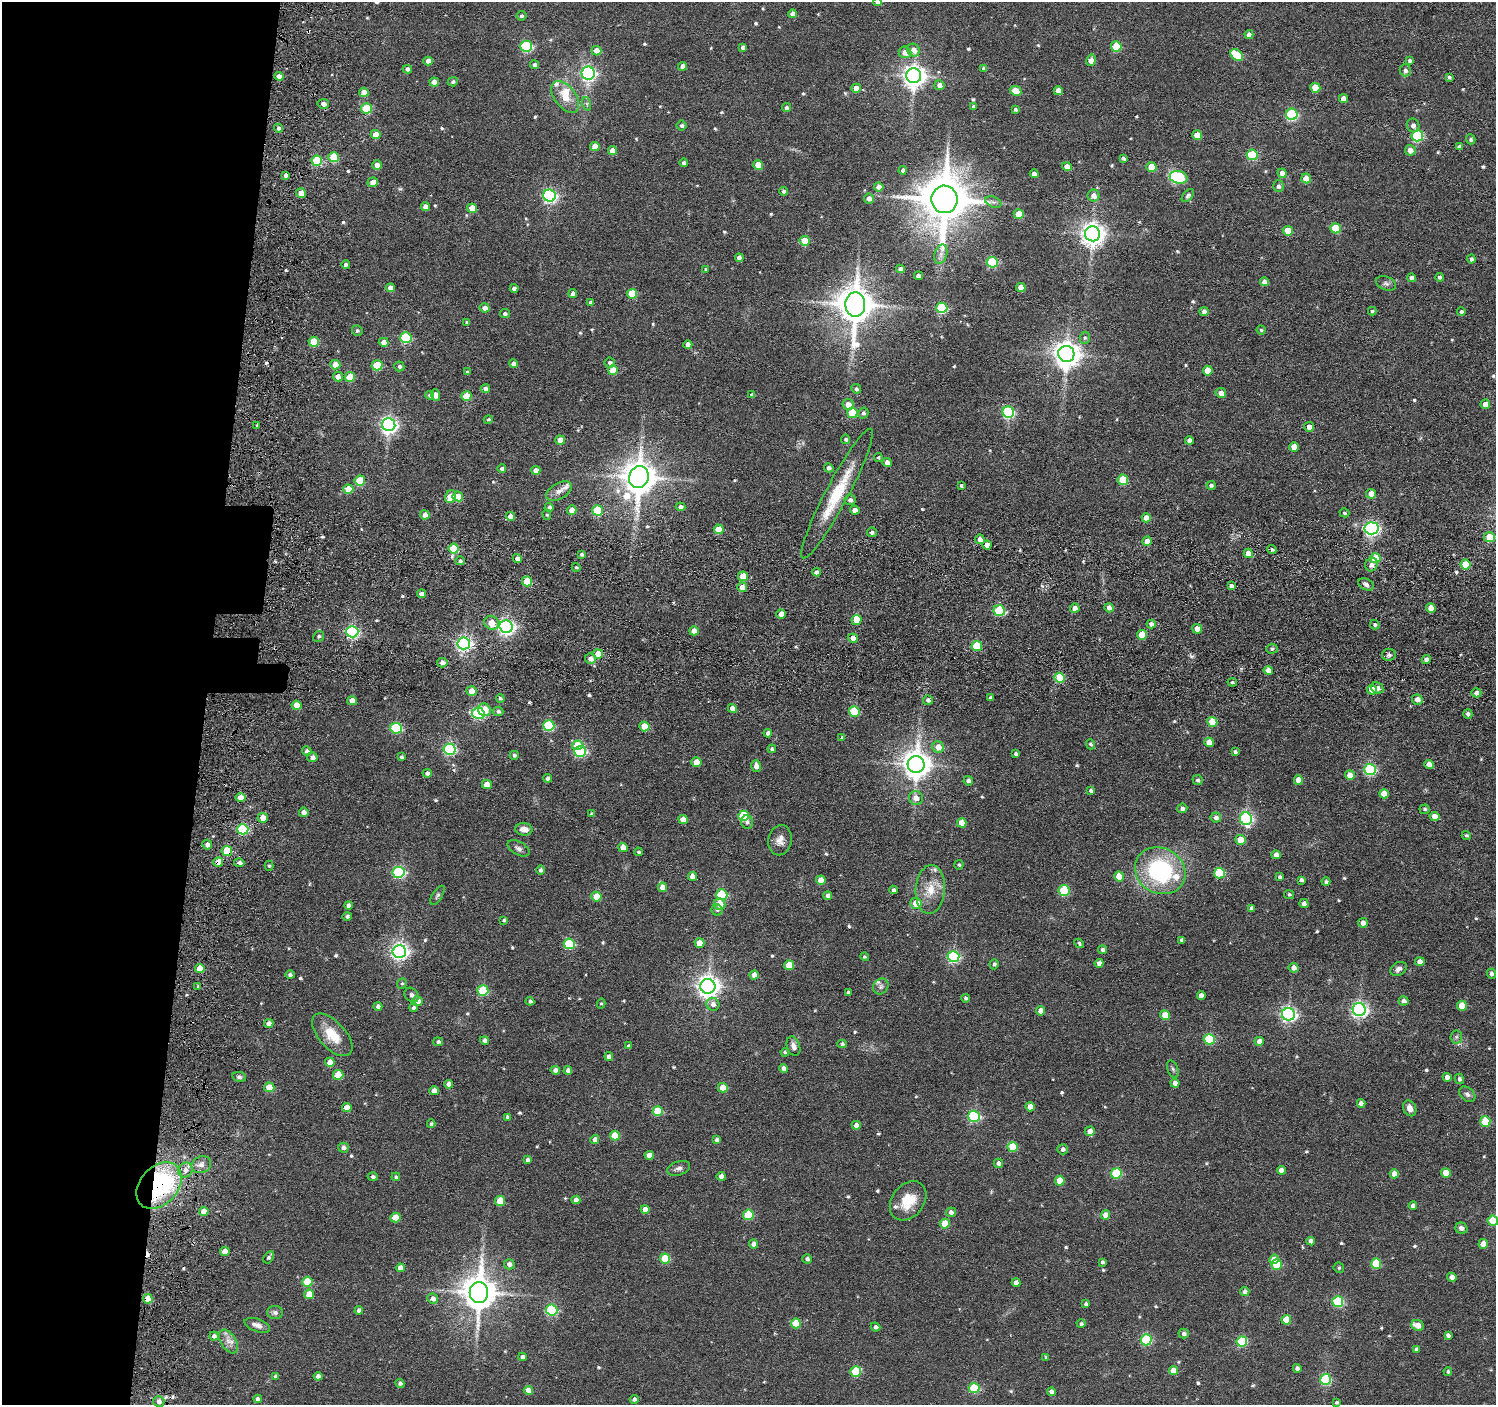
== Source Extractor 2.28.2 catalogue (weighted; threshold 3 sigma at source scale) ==
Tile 4 of 3 x 3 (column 1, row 2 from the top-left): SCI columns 61-1554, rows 1568-2970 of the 4603 x 4632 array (HDU 1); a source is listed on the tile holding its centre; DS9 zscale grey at full resolution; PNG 1498 x 1407 px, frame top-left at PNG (2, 2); each listed source drawn as its Kron ellipse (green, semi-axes under 4 px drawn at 4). Shown black and unused: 14% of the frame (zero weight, under 3 of 6 exposures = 5% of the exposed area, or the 3 px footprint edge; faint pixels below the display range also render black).
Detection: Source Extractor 2.28.2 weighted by HDU 2 'WHT'; one run over the whole footprint, this tile lists its part. Background 0.0636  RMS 0.0085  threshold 0.0349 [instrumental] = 3 sigma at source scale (4.09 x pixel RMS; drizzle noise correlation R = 1.36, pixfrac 0.8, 0.05/0.05 arcsec/px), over >= 5 px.
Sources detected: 620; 3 cosmic-ray / hot-pixel residue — neither listed nor drawn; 8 inside a brighter listed object's ellipse — not listed separately; of the other 609, all 500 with FLUX_AUTO >= 1.14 (the completeness limit of this list) listed and drawn (109 fainter detections not listed), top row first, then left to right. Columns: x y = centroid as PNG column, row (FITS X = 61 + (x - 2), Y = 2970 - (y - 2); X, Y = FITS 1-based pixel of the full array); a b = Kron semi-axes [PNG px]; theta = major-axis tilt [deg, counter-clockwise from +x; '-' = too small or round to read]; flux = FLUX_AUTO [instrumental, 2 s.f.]
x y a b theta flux
877 2 4 4 - 4
792 14 4 4 - 5.5
521 16 5 4 - 1.6
1249 35 4 4 - 3.8
526 46 6 5 - 83
1116 46 5 5 - 36
743 47 4 4 - 3.1
914 50 7 6 - 6.8
597 51 5 4 - 8.9
905 52 6 5 - 7.1
1237 55 7 5 -41 37
1091 60 6 5 - 7.3
428 61 5 4 - 6
1410 61 4 3 - 2.1
535 65 4 4 - 2.6
683 66 4 4 - 5
984 68 4 3 - 2.1
407 69 4 4 - 3.5
1405 70 6 5 - 2.4
588 73 6 6 - 190
279 76 4 4 - 5.7
914 76 7 7 - 620
1449 77 4 3 - 1.6
434 82 5 4 - 7.1
453 82 5 4 - 1.6
939 85 5 5 - 3.9
856 88 5 4 - 8.7
1315 88 5 5 - 16
1016 91 6 4 -26 17
1058 91 4 4 - 8.5
364 92 5 4 - 8.9
565 97 18 10 -52 13
1343 98 4 4 - 4.9
323 104 5 5 - 4.2
587 104 7 4 -72 1.5
973 106 3 3 - 1.3
367 108 5 5 - 38
786 108 4 4 - 2.2
1015 109 4 3 - 1.6
1292 114 6 5 - 87
682 125 5 5 - 1.8
1413 125 7 6 - 3.5
279 128 4 4 - 2.5
376 134 5 4 - 12
1197 135 5 4 - 14
1417 136 6 5 - 67
1471 139 5 4 - 1.5
595 146 5 4 - 10
1459 146 4 3 - 2.7
1410 150 5 5 - 5.8
612 151 4 4 - 7.5
1252 155 5 5 - 57
334 157 5 5 - 30
1123 158 4 3 - 1.9
317 161 5 5 - 40
684 163 4 4 - 2.4
377 165 5 4 - 7.1
758 165 5 4 - 13
1067 167 5 4 - 6.6
1151 167 5 5 - 19
903 170 4 4 - 2.5
1282 173 5 4 - 6.7
1034 174 4 4 - 4.5
285 175 4 3 - 2.9
1179 177 9 6 -13 52
1306 178 5 4 - 11
373 182 5 4 - 7.1
1278 186 6 5 - 2.2
879 187 4 4 - 6.4
784 191 4 4 - 2.2
301 193 5 5 - 5.5
1188 195 8 4 49 2.2
549 196 6 6 - 180
1094 196 6 6 - 5.1
869 199 5 5 - 3.7
945 199 14 13 - 4200
993 202 8 5 -23 2.2
425 207 4 4 - 4.8
472 208 5 4 - 11
1019 214 5 4 - 16
1335 228 5 5 - 26
1288 231 5 5 - 15
1093 234 7 7 - 680
805 241 5 5 - 22
941 254 10 6 72 3.4
739 258 4 4 - 4.7
1471 259 4 4 - 2.1
992 262 5 5 - 54
346 265 4 4 - 1.8
706 269 4 3 - 1.5
900 269 4 4 - 4.2
918 276 4 4 - 3.9
1440 277 4 4 - 2
1412 278 4 4 - 3.8
1264 282 4 4 - 4.4
1386 283 10 6 -21 2.5
390 288 4 4 - 5.9
514 288 4 4 - 2.9
1021 288 5 4 - 10
573 294 4 4 - 4.8
632 294 5 5 - 24
591 302 4 4 - 3
855 304 12 10 -87 2100
485 308 5 4 - 5.4
942 308 5 5 - 59
1204 311 4 4 - 3.3
1372 311 4 4 - 1.3
1461 312 4 4 - 1.5
505 314 5 4 - 2.1
467 322 4 3 - 2
1261 330 4 4 - 1.3
357 331 5 5 - 1.7
406 338 5 5 - 53
1085 338 6 5 - 1.6
314 342 5 5 - 23
384 342 5 4 - 7.9
688 345 4 4 - 4.6
1066 354 8 8 - 900
610 363 5 5 - 2.7
513 364 4 4 - 3.5
335 365 5 4 - 14
377 365 5 5 - 36
399 366 5 5 - 1.9
613 370 5 5 - 19
1208 371 5 5 - 13
467 372 4 4 - 1.2
338 377 5 5 - 6.9
350 377 5 5 - 21
485 389 4 4 - 3.2
856 389 5 4 - 1.9
1221 393 5 5 - 5.3
430 395 4 4 - 1.5
435 395 5 4 - 4.7
752 395 4 4 - 2.6
467 396 5 4 - 20
848 404 6 5 - 6.8
1485 404 5 4 - 5.6
1008 412 6 5 - 100
852 413 5 5 - 28
863 413 5 5 - 2.1
488 420 4 4 - 1.3
389 425 6 6 - 290
257 426 4 3 - 1.2
1309 427 5 4 - 5.5
846 439 5 4 - 1.7
560 440 5 4 - 10
1189 440 4 4 - 4
1294 447 5 4 - 8.6
878 458 4 4 - 1.2
887 462 4 4 - 4.9
829 468 5 4 - 2.9
502 469 4 4 - 2.6
536 470 4 4 - 8.1
639 477 11 9 69 1700
360 480 5 5 - 25
1123 480 5 5 - 28
961 485 3 3 - 1.4
1211 485 4 4 - 2.1
348 489 5 4 - 16
559 491 14 8 30 5.1
837 493 73 11 62 37
1371 494 5 5 - 7.6
450 496 7 5 62 12
458 496 5 5 - 17
850 500 5 5 - 3.1
549 507 4 4 - 2.3
680 507 5 4 - 3
572 510 4 4 - 8.4
597 510 5 5 - 40
855 510 5 4 - 5.5
1344 513 5 4 - 1.5
425 515 5 4 - 7.1
547 515 5 4 - 1.1
510 516 4 4 - 7.9
1146 518 4 4 - 8.6
1372 528 7 6 - 210
719 529 5 5 - 15
872 532 5 5 - 2.3
1489 537 5 5 - 17
980 539 5 4 - 3.4
1147 541 5 4 - 8.1
987 545 4 4 - 5.5
454 549 5 5 - 32
1272 550 4 4 - 1.7
1248 553 5 4 - 11
582 554 4 3 - 1.5
517 558 5 4 - 4.3
1375 558 5 5 - 23
460 561 5 4 - 1.9
1465 564 5 5 - 19
1371 565 7 6 - 4.3
576 567 4 4 - 1.4
816 572 4 4 - 2.3
743 576 5 4 - 19
527 581 5 5 - 24
1366 584 8 5 -25 2.6
1231 586 4 4 - 3.3
742 587 5 4 - 8
421 594 4 4 - 4.3
1075 608 5 4 - 4.6
1109 608 5 4 - 3.8
1431 608 5 4 - 8.7
999 610 6 5 - 54
781 614 4 4 - 6.1
856 620 5 5 - 13
491 623 7 6 - 9
1151 624 4 4 - 3.2
1375 625 5 4 - 1.7
506 627 7 6 - 270
1197 629 5 4 - 6.9
694 631 4 4 - 7
352 632 6 6 - 140
1142 635 5 5 - 18
319 636 6 5 - 1.5
853 638 5 4 - 5.1
464 643 6 6 - 220
977 646 5 5 - 37
1272 649 5 5 - 1.8
598 654 5 4 - 12
1389 655 7 6 - 1.9
590 659 5 5 - 5
1426 659 4 4 - 3
442 663 5 4 - 3.7
1268 670 4 4 - 5.4
1060 677 5 5 - 28
1232 682 4 3 - 1.4
1377 688 6 5 - 3.6
1372 690 5 4 - 14
472 691 5 5 - 9
1476 693 5 4 - 3.3
500 698 4 4 - 1.4
990 698 3 3 - 1.9
928 700 5 4 - 2.9
1417 700 5 5 - 5.5
352 701 5 4 - 8.6
296 705 5 4 - 11
732 709 4 4 - 6.6
484 710 6 6 - 11
498 711 5 4 - 2.3
854 711 5 5 - 40
478 713 6 5 - 110
1468 714 5 4 - 2.4
1212 722 5 5 - 17
549 726 5 5 - 65
644 726 5 4 - 16
396 728 6 5 - 66
768 733 4 4 - 3.1
842 737 4 3 - 1.2
1209 742 5 4 - 7.2
1090 744 5 4 - 1.7
577 745 5 5 - 17
938 747 6 5 - 7.8
449 749 6 5 - 110
772 749 4 3 - 1.5
307 751 5 4 - 2.5
580 751 6 5 - 84
1235 752 4 3 - 1.8
1016 754 4 3 - 2.1
514 755 4 4 - 1.6
312 757 5 5 - 3.5
401 757 4 4 - 1.4
696 762 5 4 - 12
1429 764 5 4 - 6.3
916 765 8 8 - 1100
756 766 6 4 -73 5.2
1370 770 6 5 - 95
427 773 4 4 - 3.6
1350 775 5 4 - 8.5
548 778 4 4 - 3
1198 780 5 5 - 1.8
1298 780 5 4 - 7.1
968 781 5 4 - 2.9
487 785 5 4 - 9
1091 790 4 4 - 1.8
1384 794 5 4 - 10
240 798 5 4 - 9.7
916 798 7 6 - 5.1
1182 808 5 5 - 2.4
1425 809 5 5 - 1.4
304 812 5 4 - 5.2
592 814 4 3 - 1.7
744 816 5 5 - 47
1434 816 5 4 - 8.6
263 818 5 5 - 8.6
1216 818 5 5 - 3.2
683 819 5 4 - 7.6
1246 819 6 6 - 130
747 822 6 6 - 2.3
962 823 5 4 - 11
243 829 5 5 - 65
524 829 8 6 -6 6.1
1466 835 5 4 - 1.3
780 840 15 11 80 6.7
1240 840 5 5 - 17
207 845 5 5 - 3.2
623 847 5 4 - 5.7
519 848 12 6 -29 2.8
227 851 5 5 - 24
638 852 4 4 - 1.5
1276 855 4 4 - 4.7
218 862 5 5 - 8.2
239 863 5 4 - 3.3
959 865 4 4 - 1.1
269 866 5 4 - 1.1
540 870 4 4 - 2
1160 871 26 22 -29 95
399 872 6 5 - 100
1219 873 5 5 - 38
692 876 4 4 - 6.2
1119 876 5 5 - 16
1280 877 4 4 - 1.9
821 880 5 4 - 8.9
1301 880 4 3 - 2.4
1326 882 4 3 - 2.1
662 887 5 4 - 7.7
930 889 24 14 86 16
893 890 4 3 - 2.1
1064 891 5 5 - 44
1289 894 5 4 - 1.5
437 895 11 5 58 1.8
722 895 5 5 - 63
828 896 4 4 - 3.2
596 897 5 5 - 19
916 903 5 5 - 14
1304 903 4 4 - 2.6
720 904 6 5 - 10
348 905 4 4 - 2.6
1251 908 4 3 - 2.2
717 910 5 5 - 1.4
347 916 4 4 - 1.7
504 920 4 3 - 1.4
1363 923 5 5 - 5.1
1182 940 4 4 - 2.4
699 943 5 4 - 10
1079 943 5 3 - 1.4
569 944 5 5 - 57
1103 950 4 4 - 3
399 951 7 6 - 310
865 957 4 4 - 1.2
953 957 6 5 - 110
1420 962 5 4 - 5.3
1099 963 4 4 - 3.8
994 964 5 4 - 1.5
789 965 5 5 - 20
1293 968 5 5 - 4.7
200 969 5 4 - 15
1399 969 9 6 30 3.2
1491 974 5 4 - 2
290 975 5 4 - 2.1
754 975 4 4 - 5.7
402 984 5 4 - 1.2
198 986 4 3 - 1.3
708 986 7 7 - 600
881 986 8 7 - 2.7
483 990 5 5 - 47
848 992 3 3 - 1.7
412 995 8 6 -45 2.3
1201 996 4 4 - 5.4
965 998 4 4 - 1.5
417 1001 5 5 - 6
530 1001 4 4 - 1.7
1404 1001 5 4 - 3.4
601 1004 5 4 - 1.1
713 1004 6 6 - 4.5
378 1006 4 4 - 2.6
1462 1006 5 5 - 15
414 1008 4 3 - 2.3
1359 1009 6 6 - 250
1041 1011 4 4 - 6.3
1288 1014 6 6 - 230
1165 1015 5 4 - 16
269 1023 4 4 - 4.6
332 1035 26 13 -47 19
1456 1037 6 6 - 1.6
1209 1039 5 5 - 49
485 1040 4 4 - 3.2
1259 1041 4 4 - 4.1
438 1042 5 4 - 1.9
842 1044 4 4 - 1.8
628 1046 4 3 - 1.8
793 1046 10 6 -71 4
785 1052 4 4 - 1.3
609 1056 4 4 - 3.2
330 1062 5 4 - 7.1
784 1068 4 4 - 5.5
1173 1069 9 5 -68 1.6
555 1070 5 4 - 4.4
568 1070 4 4 - 3.5
338 1075 5 5 - 19
239 1077 7 5 -12 1.9
1447 1077 4 4 - 5.1
1459 1079 5 4 - 2.1
1175 1083 4 4 - 4.7
449 1084 4 4 - 5
269 1087 5 4 - 14
723 1088 5 5 - 14
434 1091 4 4 - 5.9
1467 1094 9 6 -40 2.7
1361 1103 4 4 - 5.2
347 1107 5 4 - 11
1030 1107 5 4 - 9.1
1410 1108 8 6 -65 5
658 1111 5 5 - 33
974 1116 6 5 - 94
507 1117 4 4 - 1.4
1485 1121 5 5 - 28
431 1124 4 3 - 1.7
856 1125 4 4 - 4.7
1090 1131 5 5 - 6.5
615 1136 5 5 - 23
595 1140 4 4 - 4.5
717 1140 4 4 - 3.5
1012 1147 5 5 - 29
343 1148 5 5 - 3.1
1063 1149 5 5 - 2.8
649 1155 4 4 - 7.9
528 1160 4 3 - 2.1
998 1163 5 4 - 3
201 1165 10 8 23 4.2
678 1168 12 7 18 3.1
185 1170 7 7 - 4.8
1281 1170 4 4 - 5.3
1116 1173 5 5 - 52
1446 1173 5 4 - 12
1394 1174 4 4 - 7.3
721 1176 4 4 - 6
373 1177 5 4 - 2.1
396 1177 4 4 - 1.2
1060 1181 5 5 - 16
159 1185 26 19 48 130
576 1200 4 4 - 4.5
500 1201 5 5 - 20
908 1201 21 16 51 19
1413 1206 4 4 - 3.3
645 1209 4 4 - 8.1
204 1211 5 4 - 9.3
951 1212 5 5 - 3.3
748 1215 5 5 - 31
1105 1215 4 4 - 7
395 1218 5 5 - 16
1493 1221 5 5 - 26
945 1224 5 5 - 17
1461 1228 6 5 - 3
1311 1241 4 4 - 5.8
754 1244 4 4 - 4.5
1483 1244 5 5 - 9.5
225 1251 5 4 - 9.3
269 1257 7 4 57 1.9
665 1259 5 5 - 29
807 1259 4 4 - 2.3
1274 1259 5 4 - 7.8
1102 1262 4 3 - 1.5
509 1264 5 5 - 4.3
1277 1264 5 5 - 36
1376 1264 5 5 - 37
400 1268 4 4 - 7.6
1339 1268 5 5 - 1.3
1452 1277 4 4 - 5.6
307 1282 5 5 - 22
1016 1283 4 4 - 4.9
1245 1292 5 4 - 3.1
479 1293 10 9 - 1800
309 1294 5 5 - 15
148 1299 5 4 - 14
433 1299 5 5 - 3.8
1338 1302 5 5 - 68
1086 1304 4 4 - 1.8
359 1310 4 4 - 3.6
552 1310 5 5 - 87
275 1313 8 6 -1 2.4
1286 1320 5 5 - 19
796 1323 5 5 - 28
1081 1324 4 4 - 1.7
257 1325 13 6 -19 4.4
1418 1325 6 5 - 7.8
875 1327 5 4 - 2.4
1184 1333 5 5 - 2.7
1448 1335 4 3 - 2.3
214 1336 4 4 - 3.2
1146 1340 5 5 - 66
228 1341 13 7 -58 5.7
1242 1342 5 5 - 58
1416 1350 4 4 - 2.6
522 1357 4 4 - 3.3
1046 1357 4 3 - 1.9
1297 1368 4 4 - 3.2
1173 1370 4 4 - 9.4
1448 1371 4 4 - 1.5
856 1372 5 5 - 34
275 1376 4 3 - 1.5
318 1376 4 4 - 4.4
1326 1379 5 5 - 65
400 1383 4 4 - 2.1
974 1388 5 5 - 51
528 1390 4 4 - 8.8
1051 1392 4 4 - 3.8
258 1399 4 4 - 3.1
634 1399 4 4 - 2.2
159 1401 5 5 - 4
1337 1402 4 3 - 1.4
Overlapping masked pixels (flux is a lower limit): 5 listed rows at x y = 227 851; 218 862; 200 969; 159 1185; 148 1299
Isophote crosses this tile's border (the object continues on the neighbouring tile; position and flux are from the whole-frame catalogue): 2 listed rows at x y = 877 2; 1493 1221